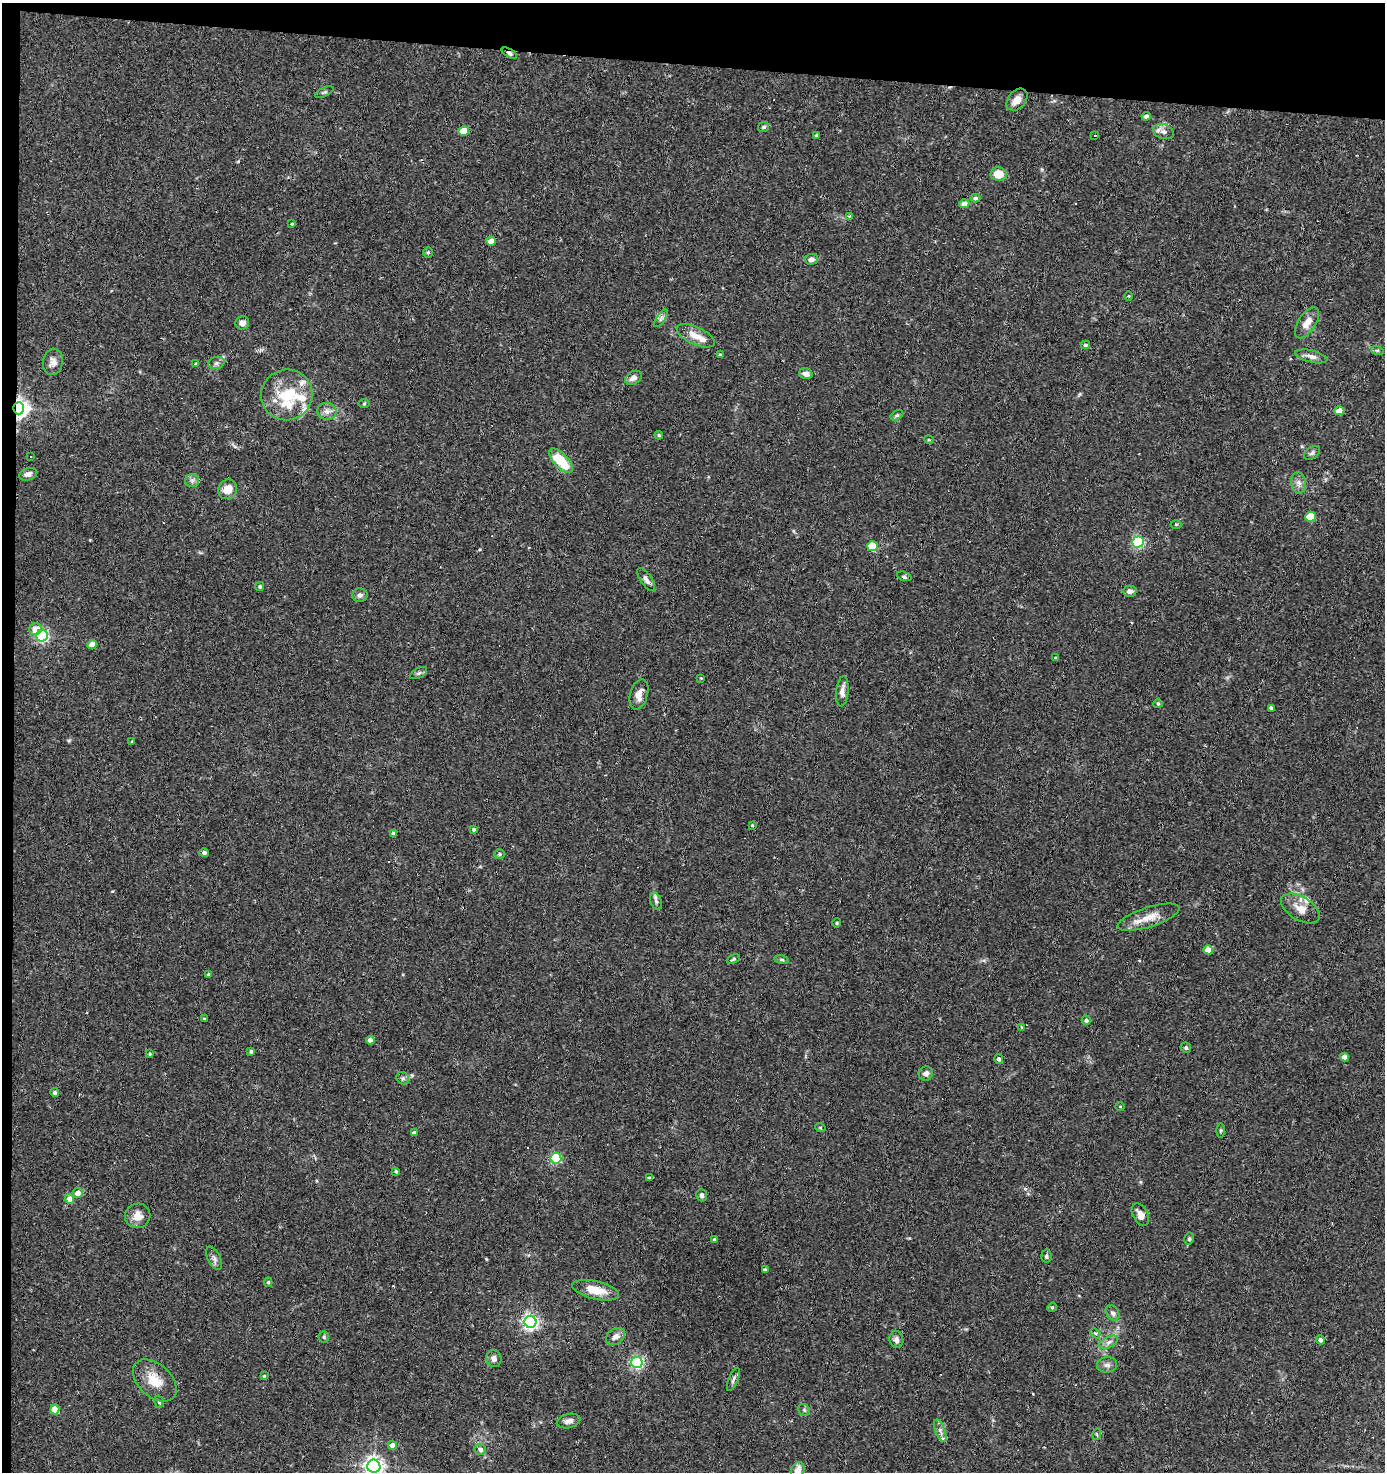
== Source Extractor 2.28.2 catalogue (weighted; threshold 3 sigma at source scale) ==
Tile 1 of 3 x 3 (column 1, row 1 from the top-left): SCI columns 188-1570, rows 2941-4410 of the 4435 x 4410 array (HDU 1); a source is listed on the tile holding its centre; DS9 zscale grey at full resolution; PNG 1387 x 1474 px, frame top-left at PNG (2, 3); each listed source drawn as its Kron ellipse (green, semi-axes under 4 px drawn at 4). Shown black and unused: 5% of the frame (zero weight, under 2 of 3 exposures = <1% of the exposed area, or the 3 px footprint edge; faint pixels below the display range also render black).
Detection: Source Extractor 2.28.2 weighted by HDU 2 'WHT'; one run over the whole footprint, this tile lists its part. Background 0.0536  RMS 0.0051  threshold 0.023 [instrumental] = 3 sigma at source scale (4.5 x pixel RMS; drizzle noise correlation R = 1.50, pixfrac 1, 0.05/0.05 arcsec/px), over >= 5 px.
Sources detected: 148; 6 cosmic-ray / hot-pixel residue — neither listed nor drawn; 7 inside a brighter listed object's ellipse — not listed separately; the other 135 listed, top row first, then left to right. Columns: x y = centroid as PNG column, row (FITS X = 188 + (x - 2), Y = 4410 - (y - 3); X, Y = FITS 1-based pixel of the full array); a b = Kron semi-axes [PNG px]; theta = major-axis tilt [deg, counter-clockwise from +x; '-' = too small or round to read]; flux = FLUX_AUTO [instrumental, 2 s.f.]
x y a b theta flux
509 53 8 4 -29 1.1
324 92 10 3 25 0.76
1017 100 12 8 49 3.9
1146 116 4 3 - 1.4
764 127 5 5 - 1.1
464 131 5 5 - 11
1163 132 11 7 -17 2.4
817 135 4 3 - 1
1095 135 3 2 - 0.77
999 174 8 7 - 7.9
975 198 5 4 - 1.1
964 204 5 4 - 3.3
849 216 3 3 - 0.83
292 224 3 3 - 0.43
491 241 5 4 - 4.9
428 252 5 5 - 0.75
811 259 6 5 - 1.9
1129 296 5 3 - 0.45
661 318 10 4 56 1.2
242 323 7 6 - 2.5
1307 323 17 9 57 5.2
696 336 20 9 -25 6.3
1085 345 5 4 - 0.86
1377 350 6 4 -18 0.76
721 355 4 3 - 0.9
1311 356 16 6 -13 3
53 362 13 10 79 3.1
216 363 8 6 16 1.5
196 364 4 4 - 0.61
806 374 7 5 -14 2.2
633 378 9 6 31 2.2
287 395 26 25 - 21
364 404 6 4 2 0.5
19 408 6 5 - 260
327 411 9 8 - 2.6
1339 411 5 4 - 6
897 415 7 4 29 0.84
659 435 4 4 - 0.57
929 440 5 3 - 0.43
1312 453 9 5 36 1.3
31 456 2 2 - 0.41
561 461 15 7 -47 17
28 474 9 6 19 2.1
192 481 7 6 - 1.4
1298 483 11 7 -84 2.3
227 489 10 9 - 6.1
1310 517 5 5 - 13
1176 524 5 3 - 0.52
1138 542 6 5 - 68
873 546 5 5 - 23
904 576 8 4 -20 1
646 580 14 5 -55 2
260 586 4 4 - 0.84
1130 591 7 5 1 2.3
360 595 7 7 - 1.8
35 629 6 6 - 5.7
42 636 6 6 - 90
92 644 5 4 - 5.9
1056 658 3 3 - 0.79
419 673 9 5 27 1.1
701 678 3 3 - 0.38
842 691 15 6 84 3
639 695 16 8 73 4
1158 704 5 4 - 0.63
1271 708 4 3 - 2
132 741 3 3 - 0.37
752 825 4 3 - 0.53
474 830 4 4 - 1
393 833 4 4 - 1.1
204 853 5 4 - 1.1
500 854 5 5 - 0.93
656 901 9 5 -68 1.6
1300 909 21 11 -31 6.3
1149 917 32 10 18 8
837 923 4 4 - 0.57
1208 950 5 4 - 5
733 959 7 3 25 0.73
782 960 7 4 -13 0.83
208 975 4 4 - 1.2
204 1019 3 2 - 0.59
1086 1020 4 4 - 1.1
1022 1027 4 3 - 0.67
370 1040 4 4 - 3.3
1186 1048 5 5 - 0.97
251 1052 4 3 - 1.1
150 1054 4 3 - 0.53
1345 1057 4 4 - 3.7
999 1059 5 4 - 1.3
926 1073 7 7 - 2.2
403 1078 7 5 -46 1.2
55 1092 4 4 - 1.3
1120 1106 4 3 - 0.43
820 1127 5 3 - 0.43
1220 1131 7 3 90 0.65
414 1133 4 4 - 1.8
556 1158 5 5 - 46
396 1171 4 3 - 0.75
649 1178 3 3 - 0.74
78 1193 5 5 - 3.9
702 1195 6 5 - 1.3
69 1199 5 4 - 4.8
1140 1215 12 7 -62 3.7
138 1216 13 12 - 5
1189 1239 6 4 77 0.91
715 1240 4 4 - 1.4
1046 1256 6 5 - 1
214 1258 12 6 -63 1.8
765 1270 4 3 - 0.77
268 1282 4 4 - 0.71
595 1290 24 9 -13 8.5
1052 1307 5 4 - 0.63
1113 1313 8 6 -56 1.6
530 1322 6 6 - 160
1095 1333 6 4 -42 0.74
324 1337 5 5 - 0.77
615 1337 10 7 34 2.9
896 1340 8 7 - 2
1320 1340 4 4 - 1.7
1109 1342 10 5 27 1.8
494 1359 8 7 - 1.9
637 1363 6 5 - 88
1107 1365 10 7 6 2
264 1376 4 4 - 0.58
733 1379 12 4 67 1.4
155 1380 25 16 -42 10
159 1402 6 4 -73 0.75
55 1409 5 4 - 8.8
804 1410 6 5 - 0.91
569 1421 12 7 15 2.3
940 1431 12 5 -69 1.9
1097 1434 6 4 74 0.63
392 1445 4 4 - 3.6
480 1449 6 5 - 1.7
374 1466 6 6 - 240
798 1470 8 6 64 3.6
Overlapping masked pixels (flux is a lower limit): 2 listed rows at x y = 509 53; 19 408
Isophote crosses this tile's border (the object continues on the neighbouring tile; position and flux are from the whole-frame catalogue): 2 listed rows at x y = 374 1466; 798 1470